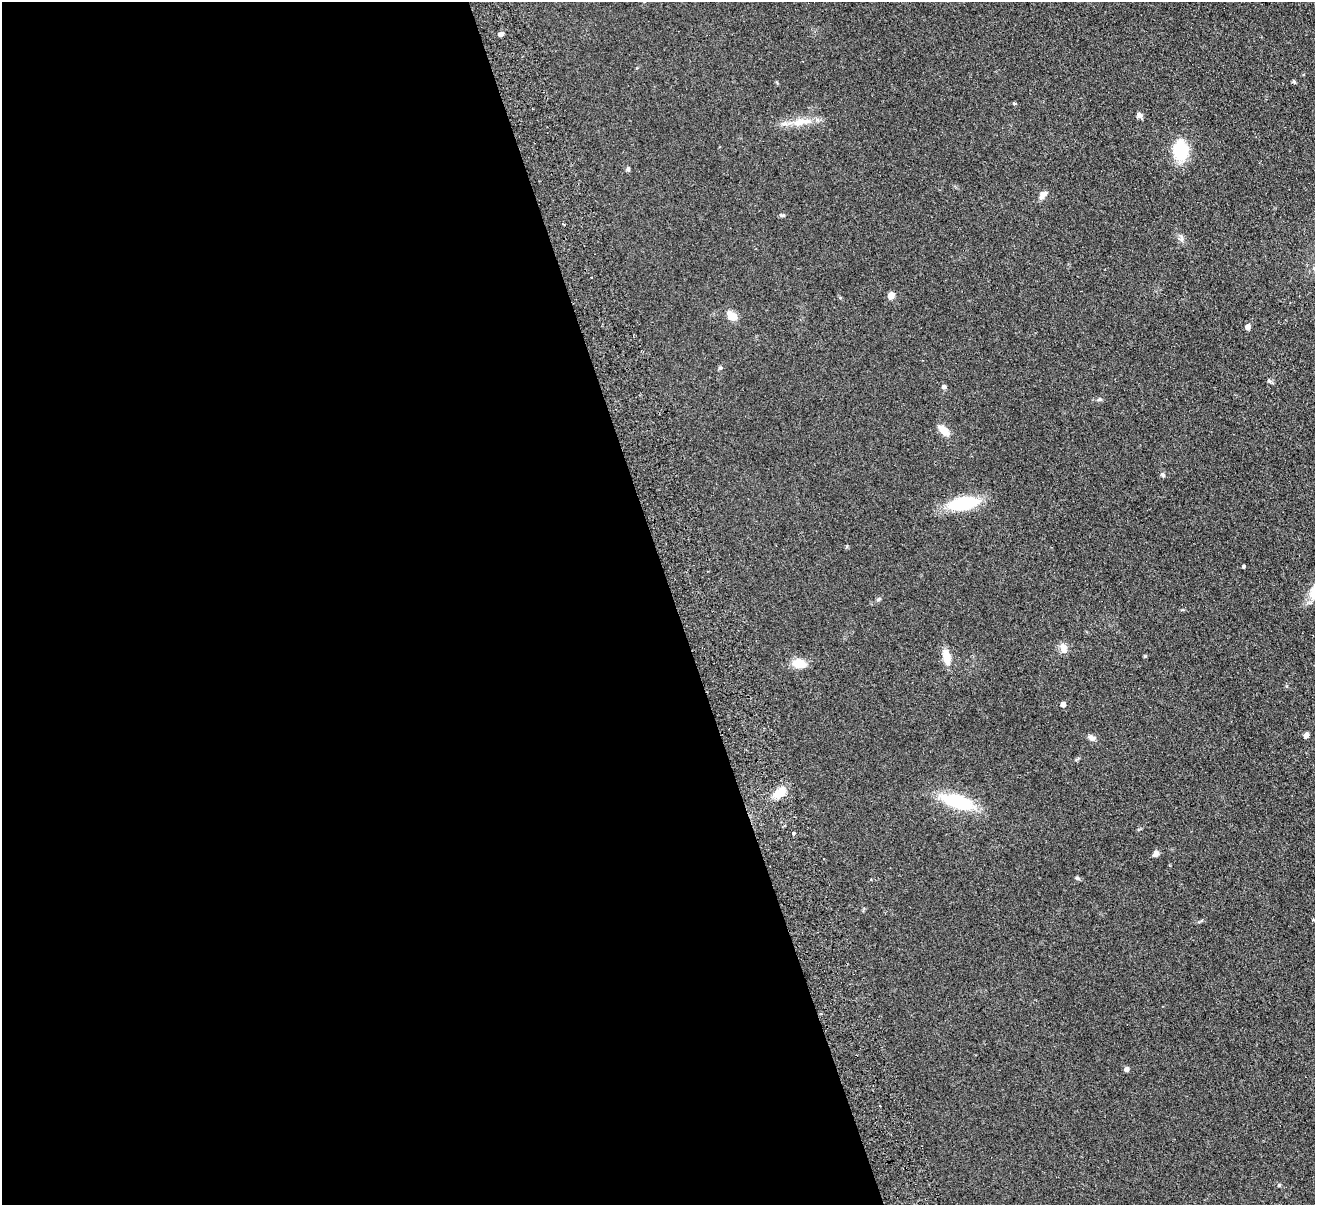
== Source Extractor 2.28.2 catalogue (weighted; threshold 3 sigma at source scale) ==
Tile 9 of 4 x 4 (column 1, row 3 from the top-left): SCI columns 56-1368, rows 1493-2695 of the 5362 x 5269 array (HDU 1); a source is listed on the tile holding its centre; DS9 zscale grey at full resolution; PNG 1317 x 1207 px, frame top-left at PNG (2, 2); no overlay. Shown black and unused: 51% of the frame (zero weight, under 2 of 3 exposures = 3% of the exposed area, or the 3 px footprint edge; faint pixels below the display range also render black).
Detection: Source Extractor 2.28.2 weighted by HDU 2 'WHT'; one run over the whole footprint, this tile lists its part. Background 0.13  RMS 0.011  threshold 0.0508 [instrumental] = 3 sigma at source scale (4.5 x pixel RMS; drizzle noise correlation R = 1.50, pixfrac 1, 0.05/0.05 arcsec/px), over >= 5 px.
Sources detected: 36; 2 cosmic-ray / hot-pixel residue — not listed; the other 34 listed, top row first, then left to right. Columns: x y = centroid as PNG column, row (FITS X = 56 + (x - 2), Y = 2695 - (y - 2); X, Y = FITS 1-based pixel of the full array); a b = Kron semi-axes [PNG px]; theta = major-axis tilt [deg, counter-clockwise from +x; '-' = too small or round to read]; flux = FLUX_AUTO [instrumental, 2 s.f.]
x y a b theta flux
501 34 5 4 - 4.1
1294 82 6 4 -46 1.3
1014 103 4 3 - 1.6
1139 115 7 6 - 3.7
799 122 20 10 16 15
1181 151 20 15 -86 40
628 169 6 5 - 1.9
1043 195 11 7 46 5.6
782 215 8 4 -7 1.6
1181 239 9 6 86 3.2
891 296 5 4 - 20
732 316 14 9 -41 9.9
1248 327 5 4 - 6.6
1269 381 6 4 -19 1.7
944 387 5 5 - 2.7
1099 400 6 4 19 1.5
944 431 12 7 -44 14
1163 475 6 5 - 2.2
963 503 21 9 9 82
1243 567 3 3 - 1.7
1063 647 12 9 55 6.5
946 657 19 9 -79 13
799 663 14 9 -8 16
1063 704 4 4 - 8
1306 735 5 4 - 8.9
1092 738 10 7 -26 4
779 793 15 9 38 18
958 802 32 13 -17 65
793 833 4 3 - 1.3
1156 853 8 6 55 3.9
1077 878 6 4 -17 1.5
1126 1069 4 4 - 5
879 1106 3 2 - 1.2
1279 1185 5 4 - 1.1
Unlisted compact peaks at least as high as the median listed source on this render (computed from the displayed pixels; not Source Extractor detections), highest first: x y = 720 368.